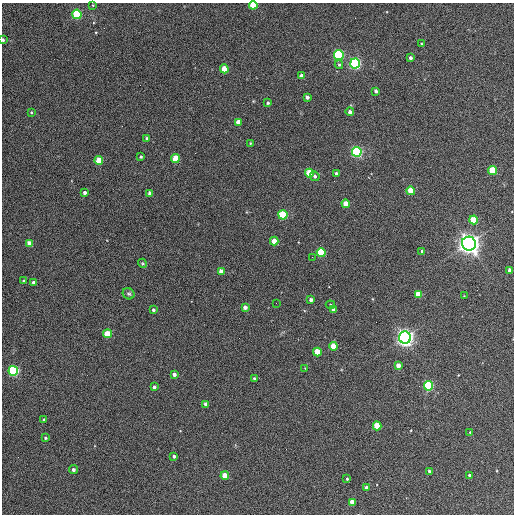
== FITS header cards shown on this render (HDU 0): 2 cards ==
NAXIS1  =                  512 / Axis length
NAXIS2  =                  512 / Axis length

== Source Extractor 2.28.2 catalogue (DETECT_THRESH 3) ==
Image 512 x 512 px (HDU 0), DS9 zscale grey, 1 PNG px = 1 image px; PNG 516 x 516 px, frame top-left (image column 1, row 512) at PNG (2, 3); each listed source drawn as its Kron ellipse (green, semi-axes under 4 px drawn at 4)
Background 345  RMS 20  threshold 60.9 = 3 sigma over >= 5 px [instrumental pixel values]
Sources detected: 77; all 77 listed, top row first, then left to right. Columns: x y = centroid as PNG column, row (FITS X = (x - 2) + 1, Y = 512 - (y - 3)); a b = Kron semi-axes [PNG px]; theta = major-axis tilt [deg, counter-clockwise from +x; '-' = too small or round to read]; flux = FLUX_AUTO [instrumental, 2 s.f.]
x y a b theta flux
93 5 4 3 - 1.2e+03
253 5 4 4 - 5.0e+04
77 14 5 4 - 1.4e+05
3 40 3 3 - 2.4e+03
421 44 3 3 - 1.4e+03
339 55 5 4 - 2.4e+05
410 58 4 3 - 4.3e+03
355 63 5 5 - 3.1e+05
339 65 4 3 - 1.9e+03
224 69 4 4 - 2.6e+04
301 76 4 4 - 6.7e+03
376 91 4 3 - 3.4e+03
307 97 4 3 - 4.9e+03
268 103 4 3 - 2.3e+03
31 112 4 3 - 1.5e+03
350 112 4 4 - 4.6e+03
238 122 4 4 - 1.7e+04
147 138 4 4 - 2.8e+03
250 143 3 2 - 8.0e+02
357 152 5 5 - 2.9e+05
141 157 3 3 - 1.8e+03
175 158 4 4 - 3.3e+04
99 161 4 4 - 3.9e+04
493 170 4 4 - 6.4e+04
309 173 4 4 - 5.4e+04
336 174 3 3 - 3.9e+03
315 176 5 4 - 3.2e+03
411 191 4 4 - 3.2e+04
85 193 3 3 - 3.9e+03
150 193 4 4 - 8.3e+03
346 204 4 4 - 2.4e+04
283 215 4 4 - 1.1e+05
473 220 4 4 - 4.1e+04
274 241 4 4 - 2.0e+04
30 244 4 4 - 1.8e+04
469 244 7 7 - 1.2e+06
422 251 3 3 - 3.3e+03
321 252 4 4 - 9.2e+04
312 257 2 2 - 6.8e+02
142 263 5 4 - 1.5e+03
510 270 4 4 - 8.3e+03
221 272 4 4 - 1.3e+04
24 281 4 3 - 1.5e+03
34 282 4 3 - 5.5e+03
129 294 6 5 - 2.5e+03
418 294 4 4 - 2.7e+04
464 296 3 3 - 7.8e+02
311 300 4 4 - 4.3e+03
276 303 2 2 - 5.6e+02
330 305 4 4 - 1.8e+03
245 307 4 3 - 5.6e+03
153 310 4 3 - 2.8e+03
333 310 4 3 - 5.7e+03
107 334 4 4 - 3.9e+04
405 338 6 6 - 7.9e+05
333 346 4 4 - 2.8e+04
317 352 4 4 - 3.7e+04
398 365 4 4 - 9.5e+03
305 368 4 4 - 1.0e+03
13 371 5 5 - 2.4e+05
174 374 4 3 - 5.1e+03
254 378 3 3 - 2.0e+03
428 386 5 4 - 1.7e+05
154 387 3 3 - 3.9e+03
206 404 4 3 - 5.3e+03
44 420 3 3 - 1.9e+03
377 426 4 4 - 4.3e+04
470 432 4 4 - 1.4e+03
45 438 3 3 - 1.7e+03
174 456 3 3 - 3.4e+03
73 470 4 4 - 3.9e+03
429 471 3 3 - 2.4e+03
225 475 4 4 - 2.4e+04
470 475 4 3 - 3.1e+03
347 479 4 3 - 1.4e+03
366 487 3 3 - 3.3e+03
352 502 4 4 - 1.3e+04
At the frame edge (FLAGS 8, measured only in part): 2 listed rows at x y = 253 5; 3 40